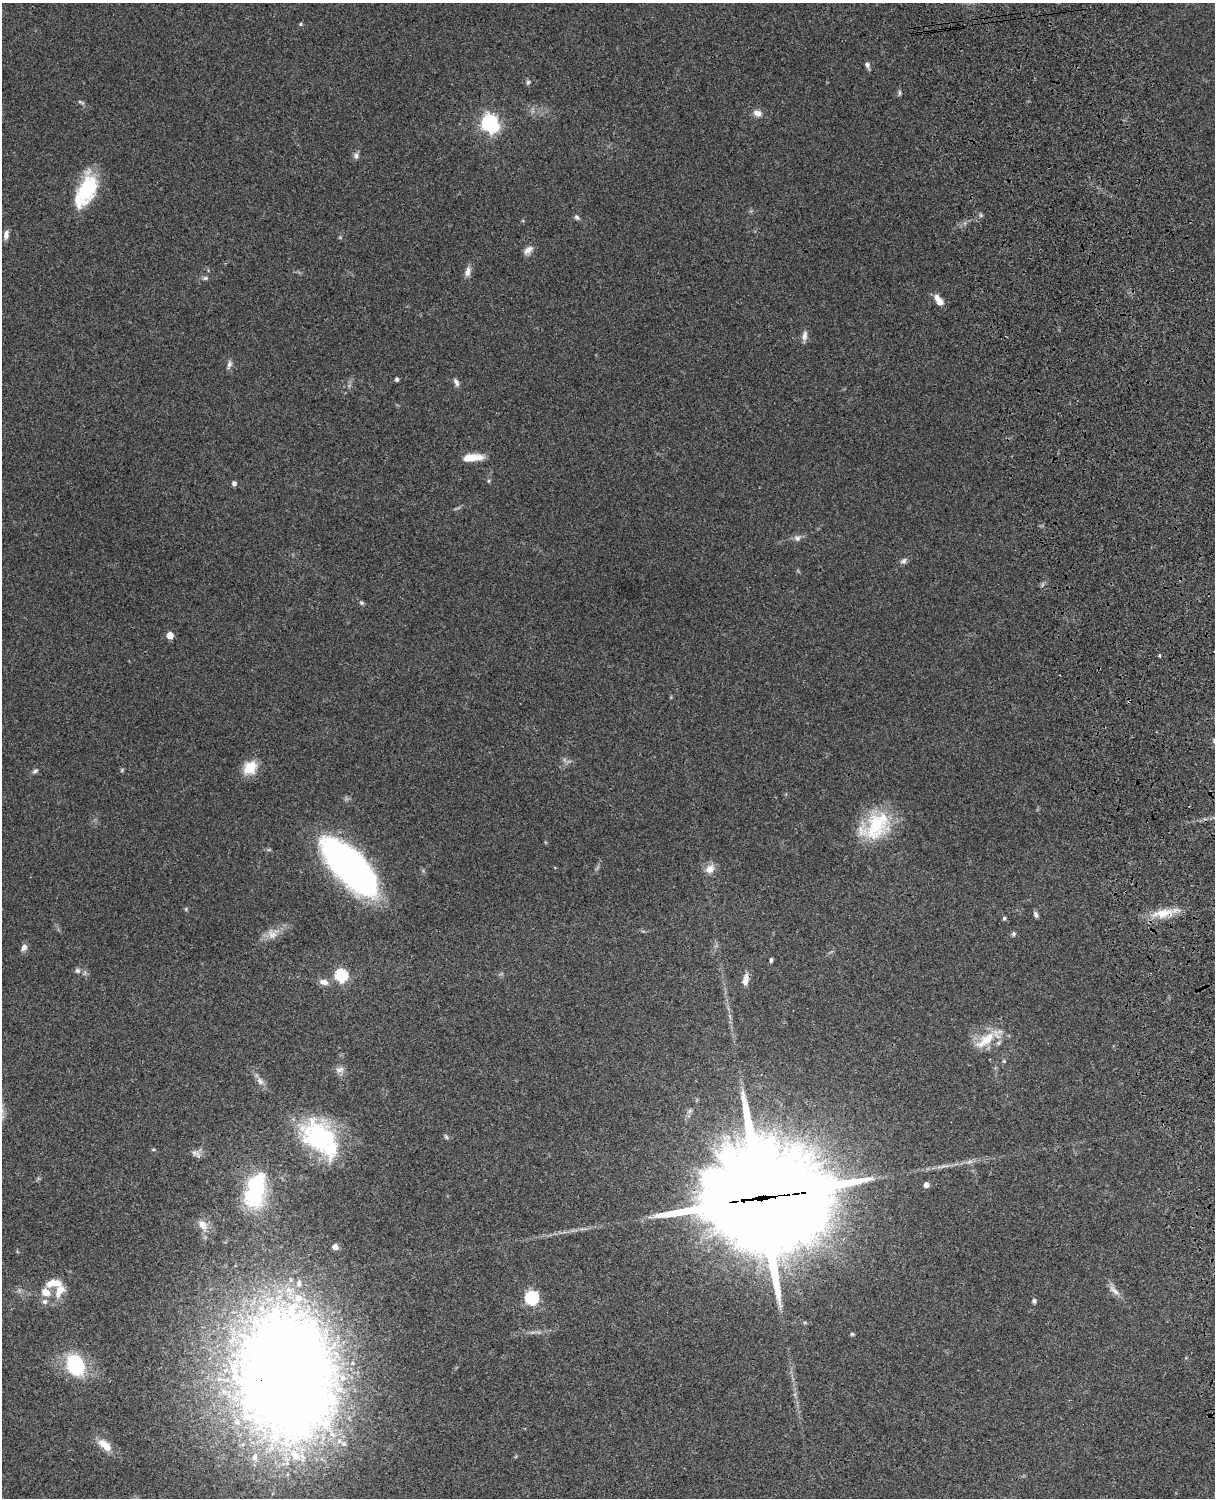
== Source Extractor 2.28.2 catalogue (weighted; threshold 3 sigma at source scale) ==
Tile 6 of 4 x 3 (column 2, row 2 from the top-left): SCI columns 1333-2545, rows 1773-3268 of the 5089 x 4927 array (HDU 1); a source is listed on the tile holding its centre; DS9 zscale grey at full resolution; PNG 1217 x 1500 px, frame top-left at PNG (2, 3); no overlay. Shown black and unused: <1% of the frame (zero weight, under 3 of 4 exposures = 6% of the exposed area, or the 3 px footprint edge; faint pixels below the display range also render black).
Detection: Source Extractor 2.28.2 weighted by HDU 2 'WHT'; one run over the whole footprint, this tile lists its part. Background 0.0965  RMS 0.0063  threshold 0.0282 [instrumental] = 3 sigma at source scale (4.5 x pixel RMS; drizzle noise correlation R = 1.50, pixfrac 1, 0.05/0.05 arcsec/px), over >= 5 px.
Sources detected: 80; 1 inside a brighter object's white glare — not listed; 11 inside a brighter listed object's ellipse — not listed separately; the other 68 listed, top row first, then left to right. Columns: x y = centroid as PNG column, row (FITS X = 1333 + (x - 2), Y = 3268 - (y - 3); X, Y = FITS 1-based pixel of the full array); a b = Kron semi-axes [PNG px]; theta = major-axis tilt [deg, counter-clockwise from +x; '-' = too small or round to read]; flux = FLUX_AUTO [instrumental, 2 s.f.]
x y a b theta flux
301 24 5 4 - 0.77
867 65 9 5 -73 1.8
528 82 5 5 - 1.1
899 93 8 4 -82 1.1
81 102 12 3 -23 1.1
757 113 12 8 -16 3.7
489 123 7 6 - 190
356 156 9 6 87 2
87 189 33 19 70 36
577 217 8 6 -50 1.4
6 235 12 6 80 2.9
528 250 14 7 40 3.6
468 271 15 7 78 3.4
205 278 8 5 0 1.5
937 298 9 7 -51 3.8
804 336 14 6 80 3
229 365 12 6 72 2.2
397 379 4 4 - 1.4
456 382 10 6 -64 2.4
472 457 22 8 4 9.8
488 481 6 4 71 0.75
234 483 5 5 - 2
797 538 10 9 - 2.5
903 561 9 7 45 2
361 603 6 5 - 1
170 635 5 5 - 11
1160 655 3 3 - 2.4
250 768 15 12 47 14
122 770 5 4 - 0.76
35 771 8 5 24 1.4
877 825 40 29 58 40
349 867 59 23 -46 280
710 869 13 10 37 5.5
186 909 6 5 - 0.8
1163 913 32 11 8 13
1036 914 8 5 -68 1.7
1004 918 5 5 - 1
272 934 14 11 -50 5
1014 934 6 6 - 1.1
24 947 8 6 49 2.9
771 960 5 3 - 1.2
77 970 7 6 - 1.6
341 975 6 6 - 77
746 979 17 8 79 4.6
324 982 11 7 -10 4.2
986 1040 35 13 39 16
1004 1061 6 4 -45 0.79
340 1070 12 8 19 3.2
260 1081 12 8 -46 3.2
320 1136 46 35 -41 76
446 1137 7 4 -53 1
194 1152 11 9 -21 3
944 1166 18 3 8 3
926 1185 5 4 - 4.1
255 1191 47 24 76 54
762 1198 44 34 4 16000
203 1225 14 10 -51 6.5
335 1247 6 5 - 3.5
54 1283 20 9 5 9
1114 1290 19 6 -44 4.2
46 1292 10 8 -26 6.6
532 1298 6 6 - 88
1034 1301 7 5 -85 1.2
45 1302 8 7 - 2.3
852 1334 5 5 - 0.87
75 1365 19 15 -70 48
287 1377 133 95 -87 990
105 1445 19 9 -41 9
Overlapping masked pixels (flux is a lower limit): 3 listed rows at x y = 1163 913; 762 1198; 287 1377
Isophote crosses this tile's border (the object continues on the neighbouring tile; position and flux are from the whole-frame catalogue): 1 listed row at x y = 287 1377